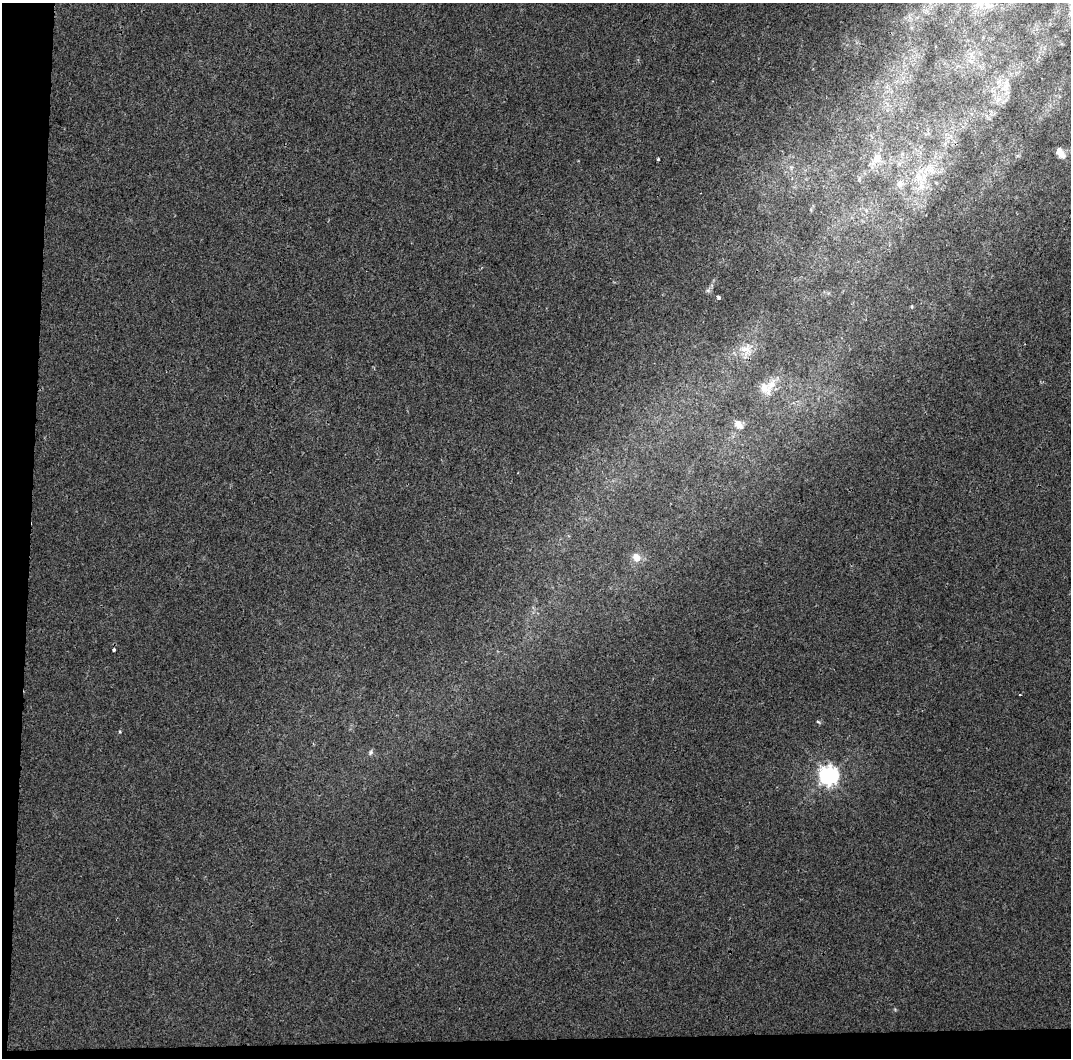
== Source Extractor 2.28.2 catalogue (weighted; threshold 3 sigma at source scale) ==
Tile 3 of 2 x 2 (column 1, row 2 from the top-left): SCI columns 1-1069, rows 70-1125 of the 2138 x 2255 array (HDU 1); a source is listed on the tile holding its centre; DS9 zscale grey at full resolution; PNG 1073 x 1060 px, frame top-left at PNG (2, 3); no overlay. Shown black and unused: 5% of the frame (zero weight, under 2 of 3 exposures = <1% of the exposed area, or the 3 px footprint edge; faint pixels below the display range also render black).
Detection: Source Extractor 2.28.2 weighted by HDU 2 'WHT'; one run over the whole footprint, this tile lists its part. Background 0.00887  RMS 0.0061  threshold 0.0274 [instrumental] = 3 sigma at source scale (4.5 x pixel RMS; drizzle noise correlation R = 1.50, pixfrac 1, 0.0396/0.0396 arcsec/px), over >= 5 px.
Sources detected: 22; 3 inside a brighter listed object's ellipse — not listed separately; the other 19 listed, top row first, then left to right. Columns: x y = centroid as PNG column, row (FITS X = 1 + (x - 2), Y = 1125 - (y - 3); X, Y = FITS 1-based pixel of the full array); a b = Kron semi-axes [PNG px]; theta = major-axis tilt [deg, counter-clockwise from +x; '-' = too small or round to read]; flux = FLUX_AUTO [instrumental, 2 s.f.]
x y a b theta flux
979 4 13 10 -9 5.6
1006 85 9 8 - 3.6
1060 153 13 7 -57 5.7
877 158 13 9 53 7.8
658 159 3 3 - 0.72
931 170 9 7 20 3.9
919 177 14 9 -35 7
900 184 10 9 - 3.9
718 297 4 3 - 3.2
746 349 16 15 - 7.9
772 385 18 12 48 8.9
738 424 13 8 -44 4.3
636 557 11 9 -51 6
114 649 3 3 - 1.3
1020 694 2 2 - 0.45
818 722 5 3 - 0.75
120 732 4 3 - 0.79
371 752 7 6 - 1.5
829 776 7 7 - 310
Isophote crosses this tile's border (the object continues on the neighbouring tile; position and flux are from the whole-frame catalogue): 1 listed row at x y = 979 4
Unlisted compact peaks at least as high as the median listed source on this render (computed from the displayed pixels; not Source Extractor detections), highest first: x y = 912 306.